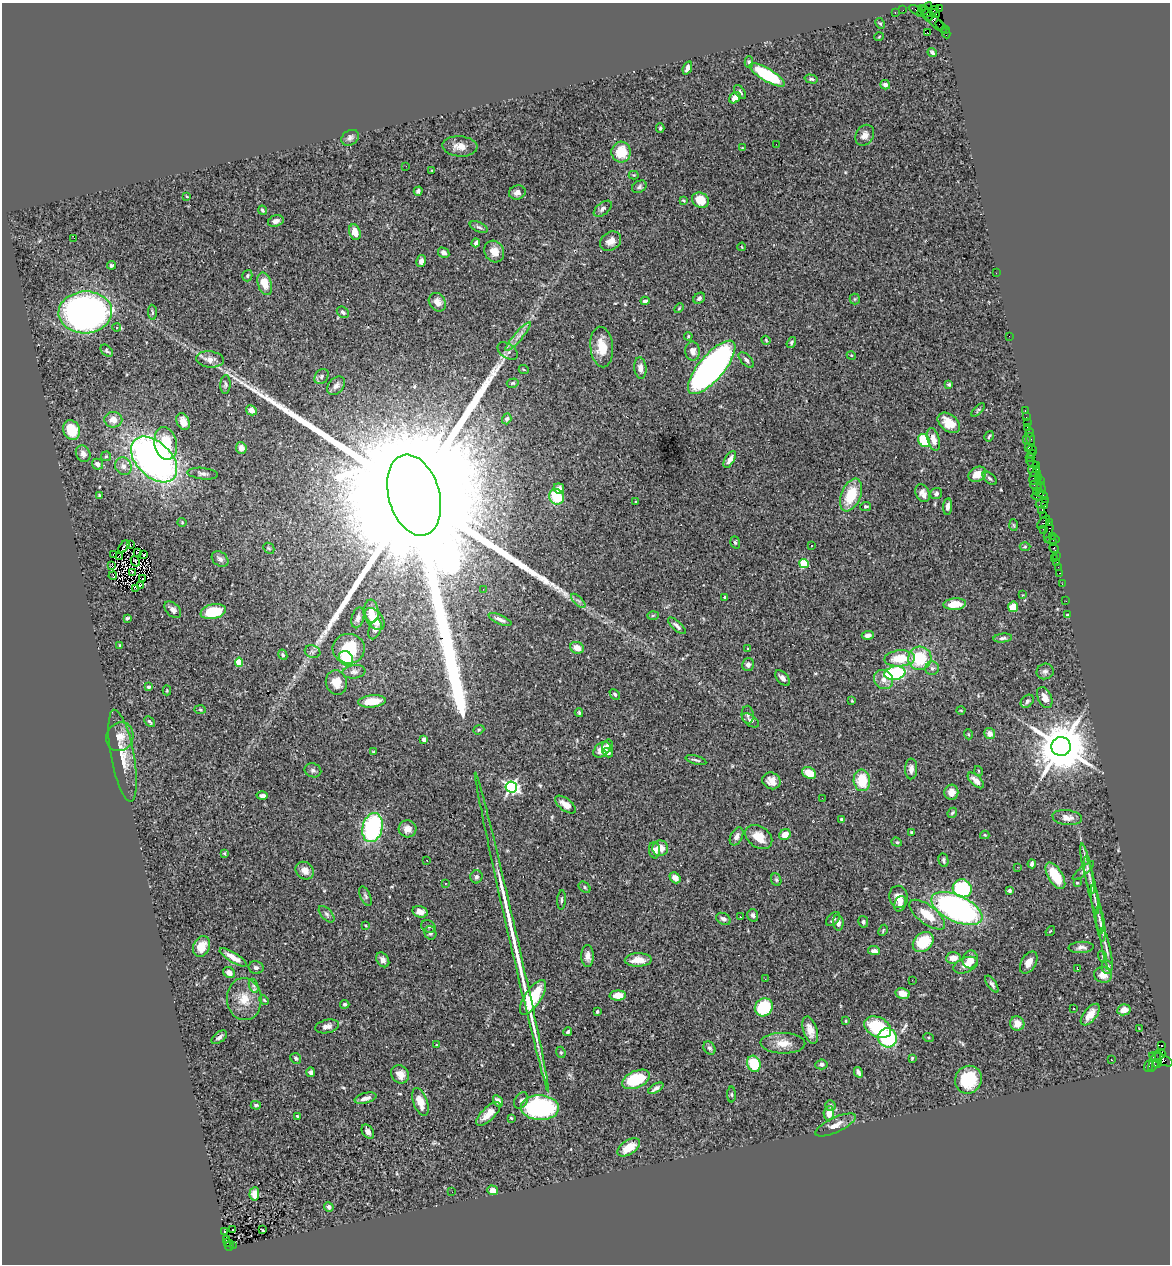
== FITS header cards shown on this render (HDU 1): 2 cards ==
NAXIS1  =                 1168
NAXIS2  =                 1262

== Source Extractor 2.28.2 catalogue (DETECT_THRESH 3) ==
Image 1168 x 1262 px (HDU 1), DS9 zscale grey, 1 PNG px = 1 image px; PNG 1172 x 1266 px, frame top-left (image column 1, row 1262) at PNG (2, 3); each listed source drawn as its Kron ellipse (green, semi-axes under 4 px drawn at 4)
Background 1.31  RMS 0.053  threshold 0.158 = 3 sigma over >= 5 px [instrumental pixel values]
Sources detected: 396; all 396 listed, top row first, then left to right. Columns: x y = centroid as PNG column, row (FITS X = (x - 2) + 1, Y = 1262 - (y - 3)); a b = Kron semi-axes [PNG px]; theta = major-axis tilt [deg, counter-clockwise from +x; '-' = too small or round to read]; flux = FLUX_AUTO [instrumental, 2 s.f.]
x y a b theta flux
940 8 3 2 - 23
925 9 9 4 41 360
903 10 2 2 - 15
916 10 8 3 -26 150
895 12 3 2 - 33
930 12 9 3 24 250
927 13 9 2 -57 91
934 13 5 4 - 110
932 19 19 5 -43 490
880 23 6 4 -60 4.8
940 25 5 2 - 35
945 29 3 2 - 41
928 33 2 2 - 3.7
946 33 5 3 - 51
879 37 5 3 - 2.7
932 53 5 3 - 7.3
749 62 6 4 -88 5.6
687 68 7 4 71 14
767 75 20 6 -31 240
811 79 7 4 -14 6.5
885 85 5 4 - 13
740 92 8 4 -52 7.3
735 98 6 4 41 20
660 128 5 4 - 4.9
865 135 11 8 57 22
350 138 9 7 34 13
776 144 2 2 - 21
460 146 17 10 -3 37
742 148 4 3 - 2.4
621 152 10 9 - 89
406 166 2 2 - 2
432 170 3 2 - 2.7
634 175 5 4 - 3.9
639 187 8 5 29 7.8
418 191 4 4 - 6.4
517 192 8 7 - 16
187 197 3 2 - 2.7
683 200 4 3 - 3.5
700 200 9 7 -30 64
603 209 10 6 39 13
263 210 5 3 - 4.7
276 221 8 5 16 14
479 227 9 5 -24 9.5
355 232 8 5 -73 54
74 238 2 2 - 26
611 241 11 8 36 31
476 243 4 4 - 9.3
742 247 4 2 - 2.3
494 252 11 9 -63 33
444 253 6 5 - 12
421 261 6 5 - 14
112 265 4 3 - 7.3
996 273 2 2 - 10
247 276 6 5 - 5.2
265 284 11 6 -72 58
699 298 6 5 - 10
855 299 5 5 - 4.7
645 301 4 3 - 8.1
437 302 10 8 -55 29
679 308 5 3 - 4
85 312 27 21 2 1600
152 312 8 3 -86 5.4
343 312 7 5 -37 8.3
117 327 4 4 - 6.6
688 336 4 3 - 3.4
1009 336 2 2 - 46
518 337 18 3 49 18
766 340 4 3 - 4
791 342 6 4 55 5.6
602 347 20 11 -85 69
107 351 7 5 -43 5.6
508 351 11 7 -37 13
693 351 9 7 -83 23
851 355 4 3 - 3.3
210 359 14 8 -6 27
746 360 9 5 -45 10
712 367 33 12 49 1900
640 368 11 6 -84 18
524 370 5 3 - 3.1
321 377 8 6 52 10
513 383 6 4 16 4.9
225 385 9 5 87 7.1
949 385 3 3 - 5.3
336 386 10 7 50 14
251 410 6 4 -30 24
978 410 8 4 44 5.1
1025 410 3 2 - 34
1026 417 2 2 - 11
507 419 5 4 - 8.7
113 420 9 8 - 33
183 421 8 6 -64 32
949 423 12 8 -39 59
1028 423 2 2 - 55
1028 427 3 2 - 52
72 430 10 8 -67 100
1030 433 4 3 - 75
989 436 5 2 - 4.7
933 439 11 6 -74 32
1030 439 6 3 -70 82
1026 440 3 2 - 57
924 441 7 5 -58 150
166 443 16 11 -79 110
1028 447 3 3 - 99
241 448 6 5 - 24
1032 450 5 2 - 62
83 454 8 7 - 15
1032 454 2 2 - 29
106 456 5 5 - 4.8
1030 458 4 3 - 91
154 459 27 17 -44 1700
730 459 9 4 60 19
1032 463 6 3 -35 78
97 464 5 5 - 16
1036 465 4 2 - 57
123 466 9 8 - 19
1036 469 3 3 - 78
1033 471 6 3 -60 43
203 474 15 5 -6 13
977 474 9 7 29 47
1035 476 9 4 71 280
990 478 8 5 -43 7.4
1039 478 4 2 - 43
1040 481 3 2 - 45
1036 486 6 2 -34 77
1041 487 6 3 -74 170
559 488 5 5 - 19
1036 492 4 3 - 200
1039 492 3 3 - 160
923 493 9 6 -63 21
936 494 6 5 - 8.1
414 495 41 25 -74 440000
851 495 17 9 67 110
99 496 3 3 - 3.9
1040 496 8 3 0 130
557 497 8 7 - 120
635 502 3 2 - 3
1042 502 7 3 32 340
866 506 5 4 - 4.6
948 506 8 4 83 17
1045 506 4 3 - 110
1042 511 2 2 - 14
1044 515 2 2 - 55
182 522 4 4 - 3.4
1044 522 8 3 46 270
1049 522 3 2 - 58
1013 525 6 4 -87 3.6
1043 529 3 2 - 130
1049 532 10 3 77 210
1052 536 2 2 - 55
1052 539 7 3 5 30
735 542 6 4 -72 5.8
1053 543 2 2 - 37
130 544 3 2 - 2.1
811 545 3 3 - 8.1
124 547 7 2 53 4.1
1025 547 5 3 - 3.6
269 548 6 5 - 5.1
1054 548 6 3 -67 150
138 553 3 2 - 3.6
113 555 4 3 - 2.5
144 555 3 2 - 3.9
1056 555 2 2 - 12
120 556 3 2 - 1.9
1054 558 3 2 - 25
220 559 9 6 -38 12
135 561 5 2 - 1.5
1057 563 3 3 - 91
804 564 5 4 - 160
111 566 3 2 - 4.6
1058 567 2 2 - 13
132 572 2 2 - 3
1060 573 3 2 - 52
113 576 4 2 - 2.9
143 579 2 2 - 1.4
1062 584 2 2 - 15
140 586 4 3 - 140
136 588 4 2 - 3.5
483 589 2 2 - 8.6
1022 595 4 2 - 2.3
725 597 3 3 - 7.5
578 601 9 3 -44 8.2
1066 601 2 2 - 9.5
955 604 11 5 4 54
1013 607 5 5 - 62
173 610 10 6 -44 15
371 611 11 7 -83 28
213 612 13 7 12 130
1068 615 3 3 - 3.2
653 616 6 4 2 4.4
127 618 4 3 - 5.3
358 618 10 6 75 17
374 619 12 8 -50 69
500 619 12 4 -24 17
677 626 11 4 -43 12
375 629 10 6 69 15
868 635 6 4 6 13
1003 638 9 4 6 9
120 645 4 3 - 5
577 648 7 5 -24 33
748 648 3 2 - 4.6
349 649 16 15 - 130
313 652 8 6 -19 9.4
283 655 5 4 - 7
346 658 8 6 -53 190
900 658 15 8 5 90
920 658 12 11 - 170
239 662 4 4 - 110
748 665 6 6 - 14
932 668 7 6 - 9.9
1045 671 8 7 - 11
354 672 11 6 6 14
895 673 10 6 11 340
783 678 9 5 -47 16
884 680 10 9 - 25
336 682 12 10 -74 42
149 687 4 4 - 7.2
167 690 5 4 - 3.8
615 694 6 4 -46 5.8
1045 697 11 6 -65 27
372 701 14 6 6 57
852 701 3 3 - 2.9
1027 701 7 5 46 8.6
200 710 6 4 -2 4
961 710 4 3 - 2.9
579 713 4 3 - 4.6
748 715 9 6 -86 9
750 720 9 5 -35 10
150 722 6 3 -44 6.5
479 730 6 4 21 5.4
968 734 5 3 - 3
990 734 5 5 - 25
120 737 15 13 61 42
424 740 4 3 - 21
607 746 6 5 - 12
1061 746 9 9 - 22000
602 750 9 6 38 35
373 752 3 3 - 2.7
608 753 5 4 - 13
122 756 46 11 -80 76
696 760 10 3 -15 6.6
911 769 10 6 88 20
313 770 8 7 - 10
979 771 5 3 - 3
809 773 7 5 -29 52
862 780 11 8 -85 97
976 780 10 5 -43 24
771 781 9 8 - 27
511 787 6 5 - 810
951 792 7 7 - 35
262 796 6 4 0 13
822 798 3 2 - 3.6
565 805 12 6 -37 31
952 813 5 4 - 5.6
1067 818 15 7 -7 26
842 819 3 3 - 8.9
372 828 15 10 76 440
407 829 9 8 - 26
911 832 4 3 - 3.8
785 835 6 5 - 40
985 835 4 4 - 4.1
737 836 9 6 63 16
759 837 15 10 -34 64
897 842 5 4 - 4.8
660 848 8 7 - 45
655 850 8 5 -84 17
224 853 3 3 - 3.9
427 860 3 2 - 3.6
944 860 7 5 -78 6.9
1032 864 4 3 - 9.3
1017 867 2 2 - 2.8
1087 869 26 4 -77 22
305 871 10 8 -40 25
1083 871 13 3 40 7.9
1055 876 15 7 -59 98
476 877 6 6 - 8.4
675 878 6 5 - 24
776 880 6 5 - 6.3
445 883 3 2 - 5.2
1077 883 3 2 - 2.7
1091 885 29 3 -77 26
584 887 6 5 - 6.9
962 888 9 9 - 300
1009 891 4 4 - 7
365 896 10 5 -67 7.7
899 897 11 9 -81 35
562 900 9 4 88 7.3
900 904 8 5 71 19
957 908 27 13 -25 1100
1097 910 24 4 -79 28
420 912 8 5 -14 28
327 914 10 5 -48 9.6
753 915 6 5 - 10
927 915 21 9 -37 80
740 917 2 2 - 1.9
723 919 8 5 -31 11
833 919 8 5 45 8.7
863 922 6 5 - 9
838 923 8 5 -84 16
1101 924 17 3 -82 17
366 926 3 2 - 3
428 926 7 6 - 8.9
883 930 6 3 64 3.9
1050 931 5 3 - 2.9
512 932 164 4 -77 320
430 933 7 6 - 10
923 942 11 8 41 150
202 947 11 8 65 54
1081 947 12 5 4 15
1106 950 22 4 -78 18
874 951 6 4 -5 21
588 956 11 6 -90 20
1102 956 5 3 - 2.8
233 957 15 5 -31 34
953 958 7 5 6 35
970 959 9 7 76 36
383 960 8 6 -57 18
638 960 13 6 1 40
1029 962 12 7 59 34
965 965 13 7 22 26
1107 967 6 5 - 15
256 968 7 6 - 10
1077 969 3 2 - 2.8
229 973 6 5 - 20
1103 975 9 7 -9 32
765 979 3 2 - 4
912 980 2 2 - 2
992 984 10 4 -56 9.3
254 986 7 4 -71 8.7
902 993 7 5 -14 30
618 995 8 5 3 48
533 997 20 8 56 170
244 999 21 17 -84 75
264 1000 5 3 - 3.7
345 1004 4 4 - 7.2
764 1007 9 8 - 180
1073 1008 3 2 - 5
1124 1010 7 5 10 27
597 1011 3 3 - 7.8
1090 1015 13 6 51 40
846 1021 4 2 - 3
1017 1023 7 7 - 36
327 1026 12 6 13 19
878 1027 14 9 -28 200
1139 1028 2 2 - 0.87
810 1030 14 7 -73 35
568 1032 4 4 - 5.9
219 1037 9 5 38 12
929 1037 5 3 - 3.6
887 1038 10 9 - 260
783 1043 22 10 -1 47
436 1045 3 2 - 2.4
1162 1045 4 3 - 580
709 1048 7 5 -56 8.8
561 1052 6 4 -68 4.9
1160 1055 6 3 47 350
296 1058 6 5 - 8
912 1058 4 4 - 3.5
1161 1059 13 5 -23 410
1111 1060 2 2 - 2.1
1155 1060 12 5 67 420
1157 1063 4 3 - 190
754 1064 8 6 -71 120
821 1064 6 5 - 9.7
1149 1066 6 3 66 59
311 1072 5 3 - 9.1
858 1072 5 3 - 11
400 1074 10 8 -52 30
636 1079 15 8 24 170
968 1080 14 13 - 140
656 1088 8 3 32 11
732 1094 8 4 -89 4.6
365 1098 11 5 14 20
521 1100 9 6 59 9.8
498 1101 6 4 -59 15
420 1102 14 7 -70 48
256 1105 5 4 - 7.8
830 1105 5 5 - 5.6
540 1108 19 12 -1 490
829 1113 7 5 86 33
488 1114 15 6 44 41
297 1116 3 3 - 5.6
511 1118 3 3 - 3.5
835 1125 22 7 25 28
368 1132 8 5 -55 16
629 1147 13 7 34 65
493 1190 5 4 - 26
452 1192 2 2 - 3.5
254 1194 7 5 84 27
329 1207 5 4 - 12
232 1230 3 2 - 8.3
262 1230 3 2 - 2.9
224 1231 2 2 - 1.8
226 1240 3 2 - 64
227 1243 3 3 - 94
229 1245 5 2 - 150
233 1245 2 2 - 110